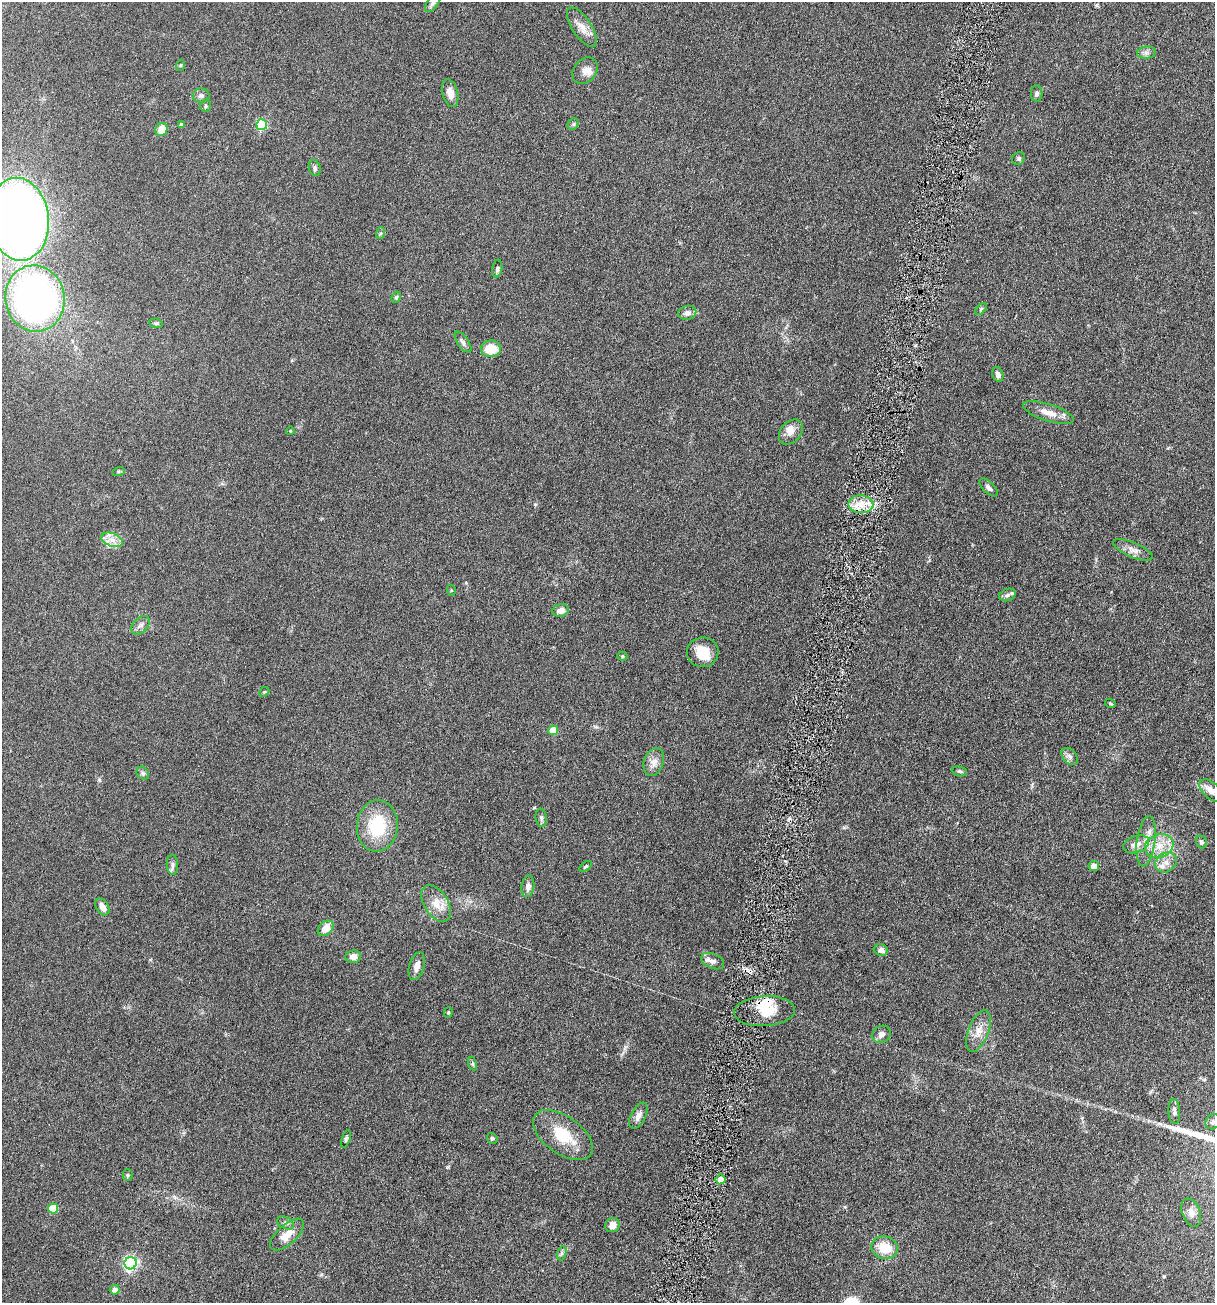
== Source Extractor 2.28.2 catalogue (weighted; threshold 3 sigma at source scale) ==
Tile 6 of 4 x 4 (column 2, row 2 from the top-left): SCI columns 1994-3206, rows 2908-4208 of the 5918 x 5679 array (HDU 1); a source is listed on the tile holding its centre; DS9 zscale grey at full resolution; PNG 1217 x 1305 px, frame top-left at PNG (2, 2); each listed source drawn as its Kron ellipse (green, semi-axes under 4 px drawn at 4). Shown black and unused: <1% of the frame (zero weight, under 4 of 7 exposures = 19% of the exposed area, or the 3 px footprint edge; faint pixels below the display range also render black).
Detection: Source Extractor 2.28.2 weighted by HDU 2 'WHT'; one run over the whole footprint, this tile lists its part. Background 0.111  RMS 0.0057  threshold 0.0234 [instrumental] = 3 sigma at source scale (4.09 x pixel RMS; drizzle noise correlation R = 1.36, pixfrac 0.8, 0.05/0.05 arcsec/px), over >= 5 px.
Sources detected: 95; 2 inside a brighter object's white glare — neither listed nor drawn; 5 inside a brighter listed object's ellipse — not listed separately; the other 88 listed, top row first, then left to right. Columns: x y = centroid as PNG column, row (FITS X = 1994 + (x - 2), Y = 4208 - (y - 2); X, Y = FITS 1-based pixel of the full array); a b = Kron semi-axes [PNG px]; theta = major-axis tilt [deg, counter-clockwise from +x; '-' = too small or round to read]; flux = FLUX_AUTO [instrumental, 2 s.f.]
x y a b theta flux
433 3 11 5 54 1.7
582 27 23 9 -56 5.3
1146 53 9 6 6 1.7
181 65 5 3 - 0.47
585 71 14 11 51 3.9
450 93 14 8 -77 4.1
1037 94 8 5 87 1.3
201 96 8 7 - 1.6
206 106 6 5 - 0.95
181 124 4 3 - 1.1
573 124 6 5 - 0.78
262 125 5 5 - 35
161 129 7 6 - 6.8
1019 158 7 6 - 0.96
315 168 8 6 -76 1.2
19 219 41 30 -83 480
381 233 6 4 70 0.65
497 269 9 5 79 1.1
396 297 6 4 66 0.71
35 298 33 29 -78 230
981 309 7 4 45 0.76
687 313 9 7 15 2
156 323 7 4 -8 0.95
463 342 12 5 -55 1.7
491 349 10 8 1 9.8
998 374 7 5 -75 2
1048 413 26 8 -17 6.4
290 431 4 3 - 0.37
791 432 14 10 50 3.8
119 471 6 4 18 0.58
989 488 12 5 -44 1.7
861 504 12 9 -3 6.6
112 540 11 6 -21 3.4
1133 550 21 7 -23 3.7
451 590 5 3 - 0.47
1007 595 8 6 19 1.6
561 610 8 6 14 3.2
140 625 11 7 44 2.2
703 652 16 15 - 8.6
622 656 5 4 - 0.71
264 692 6 4 43 0.57
1110 703 5 3 - 0.55
553 730 5 5 - 9.6
1070 756 10 6 -50 1.9
654 762 14 9 70 3.7
959 771 8 5 -7 0.93
143 773 7 5 -47 1.1
1211 790 14 8 -43 3.8
541 818 9 5 -81 1.3
377 826 26 20 85 24
1146 841 25 9 82 6.8
1201 842 6 5 - 1.1
1136 844 13 8 19 3.9
1159 846 14 11 20 7.4
1166 862 11 9 33 3.9
172 865 10 5 -87 1.5
1094 866 5 5 - 3.8
585 867 7 4 36 0.76
528 886 11 6 82 2.4
436 904 20 12 -58 6.8
102 907 9 6 -57 3.6
326 928 9 6 43 6
881 950 7 6 - 2.2
353 957 8 6 7 3.2
713 961 12 7 -22 2.4
417 966 14 7 74 3.3
765 1011 30 15 3 13
448 1012 5 4 - 0.66
978 1031 22 10 69 6
881 1034 9 8 - 2.3
473 1064 7 4 -71 0.84
1174 1111 13 6 -87 1.6
638 1116 14 7 63 2.6
1213 1122 8 7 - 1.7
563 1135 34 18 -35 17
492 1138 5 5 - 0.81
346 1139 9 4 73 0.83
128 1175 5 5 - 0.68
720 1179 5 5 - 6.7
53 1208 5 5 - 15
1191 1213 15 9 -69 3.1
286 1223 9 5 -27 1.5
612 1225 7 7 - 3.9
287 1235 21 9 42 7.2
884 1248 13 11 -15 11
562 1253 7 4 71 1.1
131 1263 6 6 - 99
115 1290 5 4 - 2.9
Isophote crosses this tile's border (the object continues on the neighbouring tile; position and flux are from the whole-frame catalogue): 3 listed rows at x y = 433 3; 19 219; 1213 1122
Unlisted compact peaks at least as high as the median listed source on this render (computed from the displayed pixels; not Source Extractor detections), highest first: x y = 99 780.